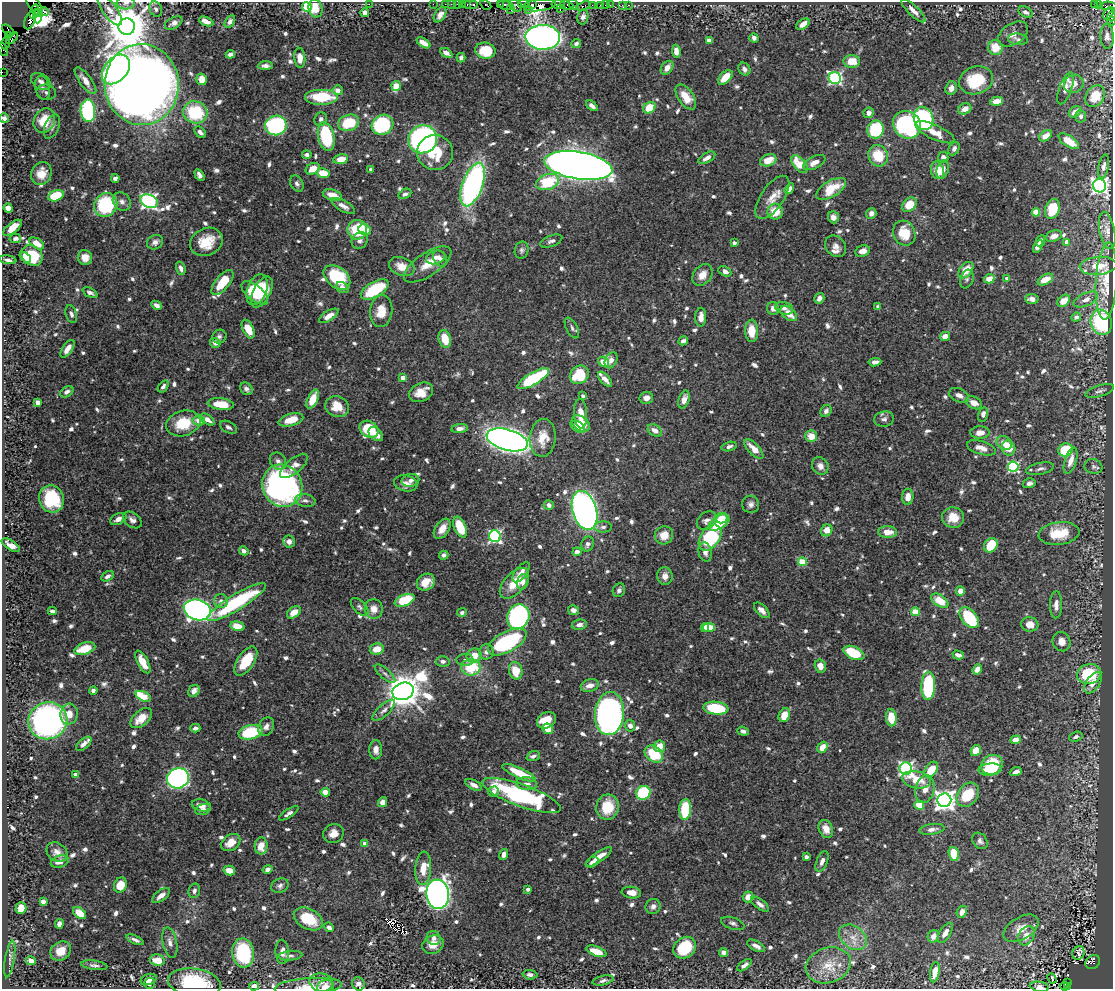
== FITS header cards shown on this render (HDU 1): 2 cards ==
NAXIS1  =                 1111
NAXIS2  =                  987

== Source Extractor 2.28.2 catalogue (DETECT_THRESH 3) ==
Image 1111 x 987 px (HDU 1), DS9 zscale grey, 1 PNG px = 1 image px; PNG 1115 x 991 px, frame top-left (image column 1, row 987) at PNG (2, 2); each listed source drawn as its Kron ellipse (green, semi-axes under 4 px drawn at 4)
Background 0.618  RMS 0.0093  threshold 0.0278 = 3 sigma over >= 5 px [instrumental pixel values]
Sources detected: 906; of the 906, the 500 brightest by FLUX_AUTO listed and drawn (406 fainter detections omitted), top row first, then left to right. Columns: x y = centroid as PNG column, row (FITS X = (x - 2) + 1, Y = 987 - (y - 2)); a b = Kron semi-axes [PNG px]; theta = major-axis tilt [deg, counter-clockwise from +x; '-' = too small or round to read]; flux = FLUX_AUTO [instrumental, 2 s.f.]
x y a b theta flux
126 3 9 6 2 2.2
369 4 2 2 - 23
433 4 2 2 - 8.8
445 4 2 2 - 17
451 4 2 2 - 14
457 4 2 2 - 19
462 4 3 2 - 33
470 4 8 3 0 80
524 4 6 2 2 100
532 4 4 2 - 24
558 4 6 3 7 40
34 5 14 5 -58 100
473 5 3 3 - 49
486 5 6 3 -31 29
500 5 4 2 - 27
506 5 8 4 -15 110
539 5 16 6 7 120
567 5 7 4 -16 100
574 5 5 2 - 39
592 5 2 2 - 4.8
600 5 3 3 - 47
605 5 2 2 - 6.4
610 5 2 2 - 12
622 5 3 2 - 5.3
629 5 2 2 - 3.8
1094 5 3 2 - 31
1098 5 2 2 - 5.8
515 6 7 5 -33 110
583 6 8 3 18 85
1108 6 8 3 -1 62
307 7 5 5 - 34
316 8 9 7 -75 9.4
156 9 8 6 -68 2.3
560 9 3 2 - 12
110 10 18 7 -54 4.5
511 10 3 2 - 13
528 10 3 2 - 35
44 11 5 3 - 32
913 11 16 5 -44 4.7
34 12 7 3 73 370
38 12 4 3 - 290
1026 12 7 5 -30 2.2
365 13 4 4 - 3.7
1109 13 7 4 50 380
440 15 8 5 58 3.2
38 16 7 4 90 98
1112 16 5 2 - 28
583 17 8 5 76 2.3
30 21 9 5 68 64
206 21 7 4 -22 4.7
1112 21 4 2 - 27
230 22 7 4 60 2.1
174 23 9 5 29 2.6
803 24 7 4 34 5.5
127 27 8 8 - 2400
8 30 7 4 -43 72
1013 34 16 10 32 5.6
8 36 3 3 - 100
1107 36 12 6 -85 3.1
543 37 17 12 -2 540
12 38 7 4 46 260
754 38 4 4 - 2.2
1018 39 10 5 -7 2.2
709 40 4 4 - 7
5 43 6 4 71 24
423 43 8 4 -33 4.9
576 43 5 4 - 2.1
995 47 7 7 - 11
3 49 7 3 -64 34
485 51 10 8 -8 17
676 51 6 4 -81 5.3
446 53 6 4 -30 3.4
230 54 4 4 - 2.6
300 58 10 5 -85 4
461 58 5 4 - 1.9
852 61 8 6 -3 11
265 66 7 4 3 2.3
667 68 8 5 53 4.9
116 69 17 11 50 180
744 69 7 5 -53 2.6
2 72 2 2 - 9
725 77 9 5 45 12
835 78 6 6 - 110
202 79 6 5 - 7.5
976 80 17 13 20 25
41 81 11 7 -34 4
85 81 16 6 -53 5.7
1074 84 10 9 - 4.8
142 85 40 37 -88 1200
396 86 5 4 - 18
42 88 12 7 -78 3.2
951 88 7 5 71 3.8
1066 88 17 6 70 3.1
338 90 5 5 - 5.3
46 92 10 7 -12 2.6
1095 96 11 9 57 14
322 97 17 8 0 25
686 97 14 7 -54 12
997 101 7 4 14 7.7
592 106 6 4 -38 2
649 108 6 5 - 14
965 109 7 5 27 5.1
88 111 11 7 -86 76
195 112 12 11 - 39
1075 112 7 5 39 4.7
869 113 5 5 - 3.8
1081 116 6 5 - 2.1
4 118 5 4 - 3.7
924 118 12 9 -70 73
321 119 7 6 - 2
44 121 13 10 63 17
349 123 11 8 18 22
276 125 11 10 - 86
383 125 11 9 28 61
907 125 15 13 -42 130
52 126 13 7 67 2.8
876 130 9 8 - 42
200 132 7 4 -45 2.6
935 132 21 7 -25 9.7
1046 136 7 4 35 6.2
326 137 15 8 -77 43
423 139 14 14 - 170
1069 141 11 5 -33 9.2
954 149 7 5 64 2.6
435 152 18 17 - 21
307 155 5 4 - 2.2
878 156 11 9 -65 19
943 157 5 5 - 2.9
707 158 9 5 29 3.5
341 159 7 5 10 8.4
768 160 8 5 21 9.3
814 162 12 6 26 5.5
799 164 10 6 -49 16
578 166 34 13 -9 1100
1104 166 12 5 78 2.5
313 169 7 5 25 8
371 169 4 4 - 2.7
943 169 9 6 74 4.2
937 170 9 6 -75 10
323 173 6 5 - 9.5
41 174 12 10 66 9.4
199 175 6 4 -59 2.6
115 178 4 4 - 3
548 182 12 7 17 29
297 183 8 6 -59 2
473 184 23 10 70 170
1100 186 7 6 - 240
789 189 6 4 58 2.6
831 189 16 8 30 18
405 194 7 4 27 2
332 195 10 5 -18 7.7
56 196 8 5 21 26
772 197 25 11 56 8.7
149 201 9 6 -22 210
122 202 10 8 -45 2.9
106 205 12 11 - 47
909 205 8 6 42 15
343 206 13 5 -30 4
8 208 5 4 - 7.9
1052 209 10 7 72 16
775 211 8 8 - 12
1036 212 4 4 - 20
871 213 6 5 - 2.7
833 217 6 5 - 3.1
12 228 11 5 40 9.9
357 230 10 10 - 30
365 230 6 5 - 7.7
1107 231 19 7 -79 4.1
904 233 13 11 -65 15
1054 236 8 5 20 3.7
15 238 6 4 11 2.3
360 240 9 7 49 2.9
551 241 11 5 21 2.1
1040 241 6 4 62 2.6
155 242 8 7 - 2.6
206 242 17 13 26 14
1067 242 4 4 - 6
37 243 8 5 -32 6.9
734 243 4 3 - 2.5
836 246 11 9 -48 3.4
1038 246 7 4 63 3.8
522 250 8 7 - 1.9
863 251 7 5 21 3.5
32 255 11 9 -40 24
25 257 6 4 -43 3.6
85 257 7 7 - 6
436 257 10 6 18 3.3
440 259 8 6 -59 3.2
8 260 9 4 -9 2.2
428 264 27 11 34 11
402 266 13 9 -21 8.1
1098 266 18 9 5 11
181 268 7 4 -70 2.5
966 270 9 6 51 11
725 271 7 4 -28 3
702 275 12 9 52 6.3
337 277 15 10 -39 35
1007 278 4 3 - 2.9
967 279 9 6 70 2.1
989 279 5 4 - 8.7
1045 279 8 5 28 8.7
1106 281 39 10 87 12
222 282 15 7 51 17
342 288 7 5 -32 3
375 289 15 7 30 34
257 290 16 9 69 18
262 292 17 8 62 20
90 293 8 4 -26 2.6
255 293 16 7 -38 21
819 298 5 5 - 3.6
1032 299 7 5 -4 3.8
1086 299 13 6 25 3.2
1064 301 7 5 43 8
156 305 6 4 -26 2.4
878 307 4 4 - 2.3
773 308 6 6 - 3.8
784 308 9 6 -16 2.5
381 311 16 11 84 11
789 313 10 5 -39 7.9
71 314 9 5 -72 2
329 316 11 5 32 5.5
701 317 9 5 87 5.2
1076 317 5 4 - 1.9
1101 322 13 10 -71 47
572 328 11 5 -63 2
248 329 10 5 -64 9.3
751 331 11 6 -88 12
219 336 7 6 - 1.9
945 336 5 4 - 5.9
445 339 9 6 -74 12
683 341 5 4 - 3.7
215 343 5 5 - 4.1
67 349 10 5 55 5.6
611 360 8 6 64 4
603 362 6 4 -33 7.4
875 362 6 4 6 3.2
579 375 10 8 40 31
403 378 4 4 - 6.7
533 379 18 6 30 58
605 379 9 4 -47 4.9
163 386 7 4 55 2.1
246 389 7 5 -48 2.2
1100 391 15 5 17 2.3
67 392 7 5 31 2.5
421 392 12 9 26 8.5
959 395 10 6 -24 4.4
583 396 4 3 - 2.8
646 398 7 6 - 3.8
313 399 10 5 64 13
684 399 9 5 72 5.2
38 402 4 4 - 7.5
974 403 8 6 -25 6.8
221 404 13 5 -6 15
337 407 12 10 -23 11
826 411 6 5 - 2.3
581 414 15 6 -87 7.8
983 414 7 5 77 3.4
884 419 10 7 7 2.7
199 420 6 5 - 6.7
207 420 8 4 -34 3.9
291 420 13 6 16 9.9
183 423 17 12 17 19
581 423 10 7 -37 13
228 427 9 5 -28 2
578 427 8 5 -35 7.3
369 429 10 7 -33 24
460 429 8 4 8 3.4
655 431 8 5 -33 4.7
980 432 9 6 1 5.4
376 434 8 5 -42 5.2
811 436 6 6 - 8.9
543 438 19 13 84 12
507 440 21 10 -16 550
1004 443 8 6 -31 6.6
729 446 8 4 13 2.2
981 448 15 6 -17 5.1
1008 448 7 6 - 9.6
754 449 12 5 -46 8.2
1065 450 7 6 - 27
278 461 9 7 -50 2.6
1071 461 13 6 72 6.5
294 466 17 7 39 5.2
820 466 9 8 - 4.1
1093 466 9 7 -16 2.2
1013 467 5 5 - 79
1040 469 14 6 12 2.7
410 480 9 6 12 2.6
406 483 12 8 -12 4.6
1029 483 6 4 16 2
282 486 22 19 -63 250
908 497 8 5 87 5.8
51 499 14 12 -68 34
305 501 10 6 -8 2.4
751 504 8 8 - 2.6
549 505 5 4 - 2.7
585 510 20 12 -73 350
953 517 11 10 - 11
721 518 6 5 - 7
118 519 9 5 28 3.7
132 520 10 7 -36 2.9
706 521 10 8 40 3.2
719 523 11 6 34 18
460 527 11 6 -66 18
603 527 9 5 1 2
442 529 11 7 56 6.6
827 530 6 5 - 8.5
887 532 9 6 -4 8
1059 533 20 11 7 21
664 535 9 9 - 8.1
495 536 6 6 - 99
710 538 14 9 54 57
289 541 6 6 - 3.7
588 544 7 6 - 2.4
11 545 10 4 -33 5.1
991 545 7 6 - 22
244 551 5 4 - 2.6
577 552 4 4 - 4.2
705 552 10 6 -78 3.6
444 555 5 4 - 2.2
802 562 4 4 - 24
521 572 12 5 51 4.1
107 576 7 4 32 2.3
665 576 9 7 -83 4.2
426 582 9 8 - 9.3
523 582 8 5 71 3.4
514 583 18 10 47 13
619 590 7 6 - 2.1
960 591 5 4 - 4.5
405 600 10 5 21 34
221 601 7 7 - 3
940 601 10 5 -33 13
236 602 34 7 31 61
1056 605 13 6 89 4.1
360 607 11 6 -45 2
374 609 10 9 - 6.2
197 610 14 10 -17 340
573 610 5 5 - 2.8
762 610 10 5 -44 3.9
52 611 4 3 - 2.7
294 612 7 5 36 7.4
915 612 4 4 - 22
462 613 5 4 - 1.9
518 617 13 11 67 110
969 618 12 7 -51 40
1030 624 8 7 - 6.2
579 625 7 5 10 2.6
237 626 7 4 -14 11
705 627 4 4 - 7
709 627 6 4 9 7.4
507 642 21 10 28 58
1061 642 10 8 -64 5.3
85 649 11 5 17 16
377 649 7 5 11 8
486 652 7 7 - 2.2
854 653 11 6 -24 28
958 655 6 4 -17 3.1
474 656 7 7 - 7.9
465 660 8 6 -2 2
246 661 16 8 57 19
443 661 6 5 - 2.3
143 662 12 5 -61 11
820 666 7 5 -75 6.6
471 667 10 8 1 23
977 669 5 4 - 4.6
516 671 9 6 -78 12
385 674 13 5 -41 2.1
1089 674 12 10 13 38
1093 683 12 6 56 6.9
590 685 9 6 15 4.9
928 686 14 7 87 55
93 691 4 4 - 2.3
194 691 6 5 - 4.1
403 691 11 8 20 1700
143 696 8 4 -26 21
716 708 13 6 -5 40
384 710 14 5 42 2.9
609 713 22 14 85 260
69 714 10 8 76 7.3
784 715 7 5 65 9.9
141 718 13 7 41 11
891 718 8 5 -86 16
546 720 10 7 29 16
48 721 19 18 - 210
630 726 6 5 - 3.3
266 727 10 7 61 3.3
195 728 5 4 - 2.4
547 729 5 5 - 8.3
743 731 6 4 -20 2.3
250 732 12 7 12 33
1076 737 7 5 19 2
1016 740 5 4 - 6.2
84 744 9 4 41 2.7
659 746 6 5 - 7.9
822 747 6 4 52 8.1
376 750 9 6 90 3.8
976 750 6 5 - 6.6
654 754 10 7 -36 26
533 756 7 4 20 2.2
992 765 11 9 31 25
906 768 6 6 - 150
990 769 11 6 6 13
931 770 9 5 54 18
1016 772 6 4 20 3.1
519 773 18 5 -24 19
76 775 4 4 - 5.9
178 778 11 10 - 220
916 780 14 8 -11 13
527 784 10 6 -6 3.5
473 785 9 5 -27 3.2
925 789 14 9 76 7.2
325 792 4 4 - 5.9
493 792 5 5 - 2.8
643 793 7 6 - 54
521 795 41 11 -20 98
968 795 13 9 52 20
944 800 7 7 - 450
383 802 5 4 - 4.7
201 805 9 6 -13 5.3
919 805 5 4 - 13
607 807 13 11 80 20
203 809 8 5 19 2.2
685 809 10 6 86 29
289 813 11 4 32 2.4
826 829 9 7 -67 5.9
932 829 12 5 8 2.9
333 834 10 9 - 5.7
980 841 9 7 -52 2.3
231 842 10 7 36 7.7
365 843 4 4 - 5.8
261 846 8 6 85 8.5
57 852 11 9 -34 4.4
504 854 6 4 71 3.4
954 854 7 5 -75 20
599 857 15 5 35 6.8
806 857 4 3 - 2.6
60 861 9 5 18 4.5
822 861 11 5 68 3.1
592 862 7 4 32 2.2
423 868 17 8 86 9.1
267 869 5 4 - 2.4
229 870 6 4 -14 6.9
120 885 8 6 64 12
280 886 9 7 26 2.2
528 889 4 3 - 2.6
194 891 7 5 75 1.9
631 892 10 6 -7 4.8
438 894 15 11 -84 600
161 896 10 5 37 4.7
748 897 5 5 - 6.1
43 901 4 4 - 5.4
760 904 11 5 -37 2.7
653 906 7 7 - 2.5
21 908 6 5 - 7.3
962 912 6 5 - 4.1
79 913 7 5 -38 11
308 919 15 10 -28 20
733 923 12 5 -18 2.2
59 924 5 4 - 3.2
329 927 5 4 - 2.5
1021 928 19 11 31 8.5
945 933 11 5 59 3.6
933 936 6 5 - 3.6
1026 936 10 7 60 7
853 937 15 11 -38 7.6
434 938 7 6 - 2.8
135 940 9 4 -25 2.2
170 942 15 7 -77 3.6
433 945 11 9 27 8.6
756 946 10 5 -28 3
685 948 12 10 39 25
61 951 11 9 36 9.4
596 951 10 5 -20 10
282 952 12 7 -88 4.6
723 952 4 4 - 3.4
243 953 14 11 -82 50
1078 953 7 6 - 7.8
290 956 12 5 5 2.1
10 959 18 4 80 3
157 960 7 5 -11 9.4
31 961 5 4 - 5.1
1093 962 8 6 34 290
94 965 13 4 -7 2.4
744 965 8 4 36 2.3
828 965 23 17 18 15
935 972 10 4 80 5.3
530 975 7 5 -2 2.3
1052 978 5 3 - 4.8
149 980 8 5 20 3.5
603 980 11 4 12 2
321 982 12 9 -10 4.1
149 983 5 5 - 2.3
194 983 26 14 -8 41
1067 983 3 2 - 43
358 984 7 6 - 2.6
254 986 5 4 - 3.9
308 986 34 8 4 8.8
1064 986 4 2 - 25
325 987 8 7 - 4.2
1039 987 9 5 -10 3.3
1067 987 3 3 - 30
At the frame edge (FLAGS 8, measured only in part): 16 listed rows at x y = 126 3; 34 5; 1108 6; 156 9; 1112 16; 1112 21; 3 49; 2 72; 142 85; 4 118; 194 983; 358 984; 254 986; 308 986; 325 987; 1039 987
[406 fainter detections neither listed nor drawn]